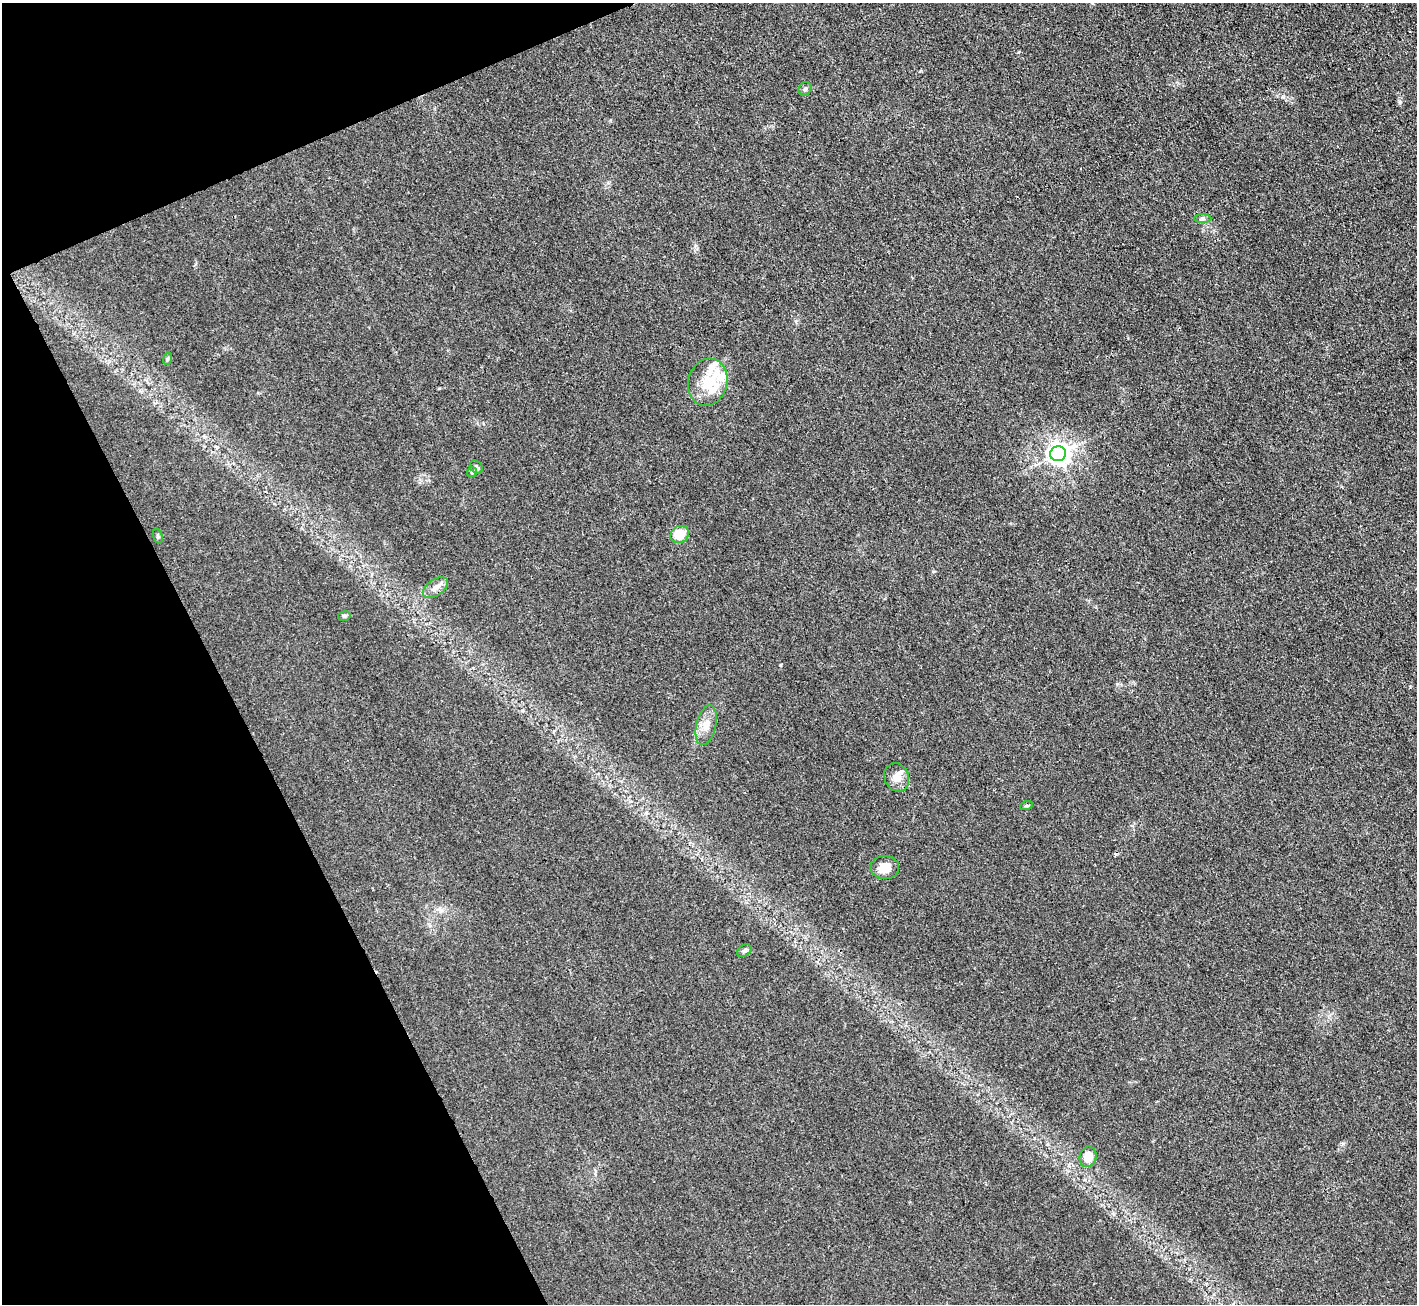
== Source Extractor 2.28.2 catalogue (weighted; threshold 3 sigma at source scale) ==
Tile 5 of 4 x 4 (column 1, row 2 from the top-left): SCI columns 2-1416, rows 2760-4061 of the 5662 x 5652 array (HDU 1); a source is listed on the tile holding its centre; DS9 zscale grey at full resolution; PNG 1419 x 1306 px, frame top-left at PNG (2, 3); each listed source drawn as its Kron ellipse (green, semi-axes under 4 px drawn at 4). Shown black and unused: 20% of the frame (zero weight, under 3 of 4 exposures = <1% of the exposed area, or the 3 px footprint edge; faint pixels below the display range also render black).
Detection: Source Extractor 2.28.2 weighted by HDU 2 'WHT'; one run over the whole footprint, this tile lists its part. Background 0.0243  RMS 0.0047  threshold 0.0209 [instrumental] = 3 sigma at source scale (4.5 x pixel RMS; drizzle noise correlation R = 1.50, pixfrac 1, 0.05/0.05 arcsec/px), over >= 5 px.
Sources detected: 22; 5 inside a brighter listed object's ellipse — not listed separately; the other 17 listed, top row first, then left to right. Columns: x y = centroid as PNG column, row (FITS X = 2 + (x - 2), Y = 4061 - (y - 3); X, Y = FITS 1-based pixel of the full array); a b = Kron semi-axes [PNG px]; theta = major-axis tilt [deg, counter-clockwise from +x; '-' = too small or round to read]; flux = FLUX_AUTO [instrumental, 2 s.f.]
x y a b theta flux
805 89 7 6 - 1.1
1203 219 8 4 -1 0.99
167 359 6 4 71 0.58
708 382 24 19 76 13
1058 454 8 7 - 360
476 467 7 5 -47 1.1
472 472 5 5 - 0.65
680 534 10 8 32 9.7
158 536 7 4 -70 0.74
435 587 14 8 33 3.3
344 616 6 4 12 0.74
706 725 20 9 76 5.2
897 777 14 12 -66 4.2
1026 806 6 4 18 0.57
885 867 14 11 2 5.6
744 950 8 5 36 1
1088 1157 10 8 75 6.2
Unlisted compact peaks at least as high as the median listed source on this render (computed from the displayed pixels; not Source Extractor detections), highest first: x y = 780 665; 1283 97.